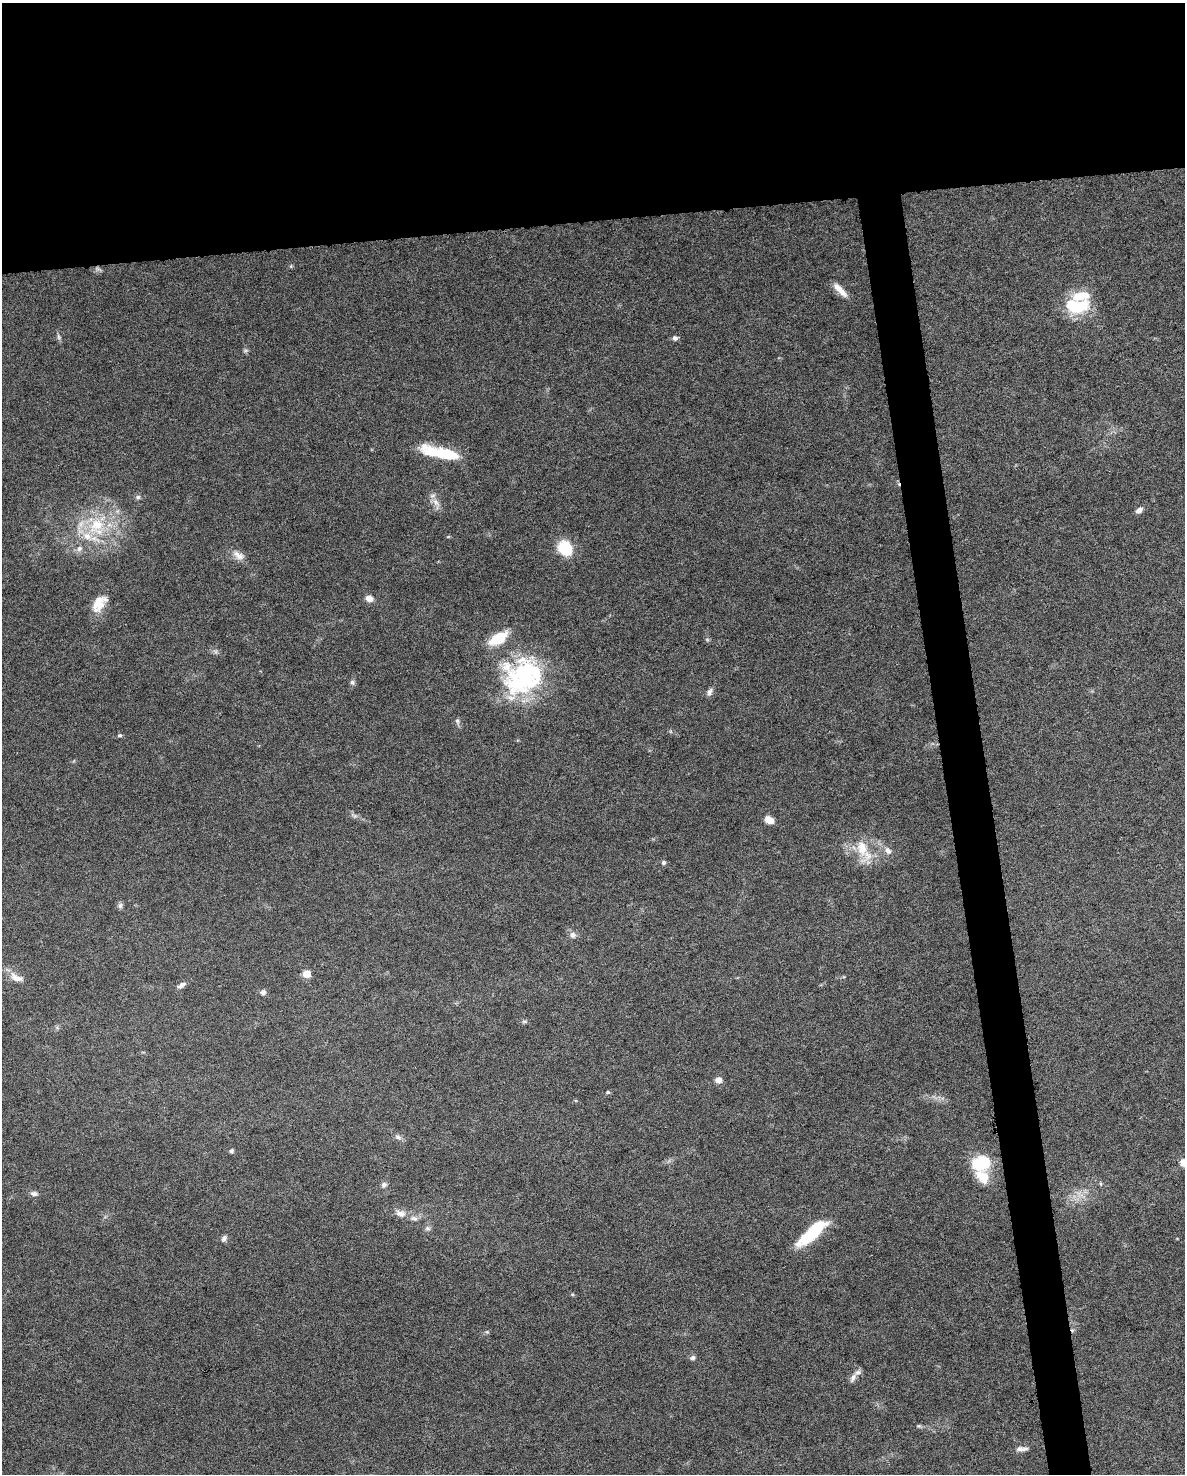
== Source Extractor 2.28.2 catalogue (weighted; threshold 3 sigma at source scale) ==
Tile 2 of 4 x 3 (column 2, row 1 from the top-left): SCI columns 1184-2366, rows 3006-4477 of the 4731 x 4494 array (HDU 1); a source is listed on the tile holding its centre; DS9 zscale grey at full resolution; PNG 1187 x 1476 px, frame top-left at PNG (2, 3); no overlay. Shown black and unused: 18% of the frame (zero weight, under 6 of 12 exposures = <1% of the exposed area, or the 3 px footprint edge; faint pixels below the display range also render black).
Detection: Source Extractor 2.28.2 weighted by HDU 2 'WHT'; one run over the whole footprint, this tile lists its part. Background 0.0368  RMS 0.0023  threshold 0.00935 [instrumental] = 3 sigma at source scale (4.09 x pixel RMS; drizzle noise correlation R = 1.36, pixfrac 0.8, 0.0396/0.0396 arcsec/px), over >= 5 px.
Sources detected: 61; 1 too faint to see at this stretch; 3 inside a brighter object's white glare — not listed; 9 inside a brighter listed object's ellipse — not listed separately; the other 48 listed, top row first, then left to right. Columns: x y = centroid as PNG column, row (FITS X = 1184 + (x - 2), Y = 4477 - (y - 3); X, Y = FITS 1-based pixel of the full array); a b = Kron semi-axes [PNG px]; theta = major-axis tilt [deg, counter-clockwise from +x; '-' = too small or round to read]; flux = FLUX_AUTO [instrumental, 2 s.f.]
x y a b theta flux
840 290 21 6 -46 2.2
1077 306 26 18 8 12
59 337 9 5 -67 0.49
675 338 7 6 - 0.62
245 350 8 4 8 0.35
440 453 44 11 -13 9.7
138 497 7 6 - 0.49
436 503 12 7 -45 1.4
1139 510 8 6 39 1
97 525 30 23 38 12
565 548 15 12 -54 8.1
238 555 18 9 -31 1.8
369 599 9 7 -28 1.3
100 605 30 10 56 3.1
352 682 7 6 - 0.53
517 683 57 43 -59 24
709 692 11 6 67 0.76
457 721 9 5 -76 0.54
120 735 6 4 12 0.34
769 820 9 7 -32 2.1
862 848 34 14 -82 5.2
888 850 12 8 -54 1.2
663 863 6 5 - 0.45
120 906 8 6 87 0.56
573 935 10 8 -69 0.9
306 974 5 5 - 4.2
16 978 21 9 -24 2.1
182 985 13 6 29 0.83
263 992 8 7 - 0.61
524 1021 8 4 8 0.38
718 1080 5 5 - 2.1
608 1092 6 4 1 0.34
398 1137 10 6 -21 0.71
231 1151 6 5 - 0.37
981 1163 16 12 13 11
1184 1163 9 6 -9 3.5
982 1177 20 13 -49 3.8
1101 1184 6 4 -70 0.27
384 1185 8 7 - 0.67
34 1193 10 6 -7 0.76
400 1213 15 9 -16 1.7
427 1228 8 6 0 0.54
812 1233 36 11 42 11
224 1238 9 6 56 0.62
692 1358 7 6 - 0.55
853 1378 13 6 62 0.98
919 1426 6 4 -17 0.32
1022 1449 15 5 1 1
Isophote crosses this tile's border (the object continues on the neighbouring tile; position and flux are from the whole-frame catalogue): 1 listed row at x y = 1184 1163